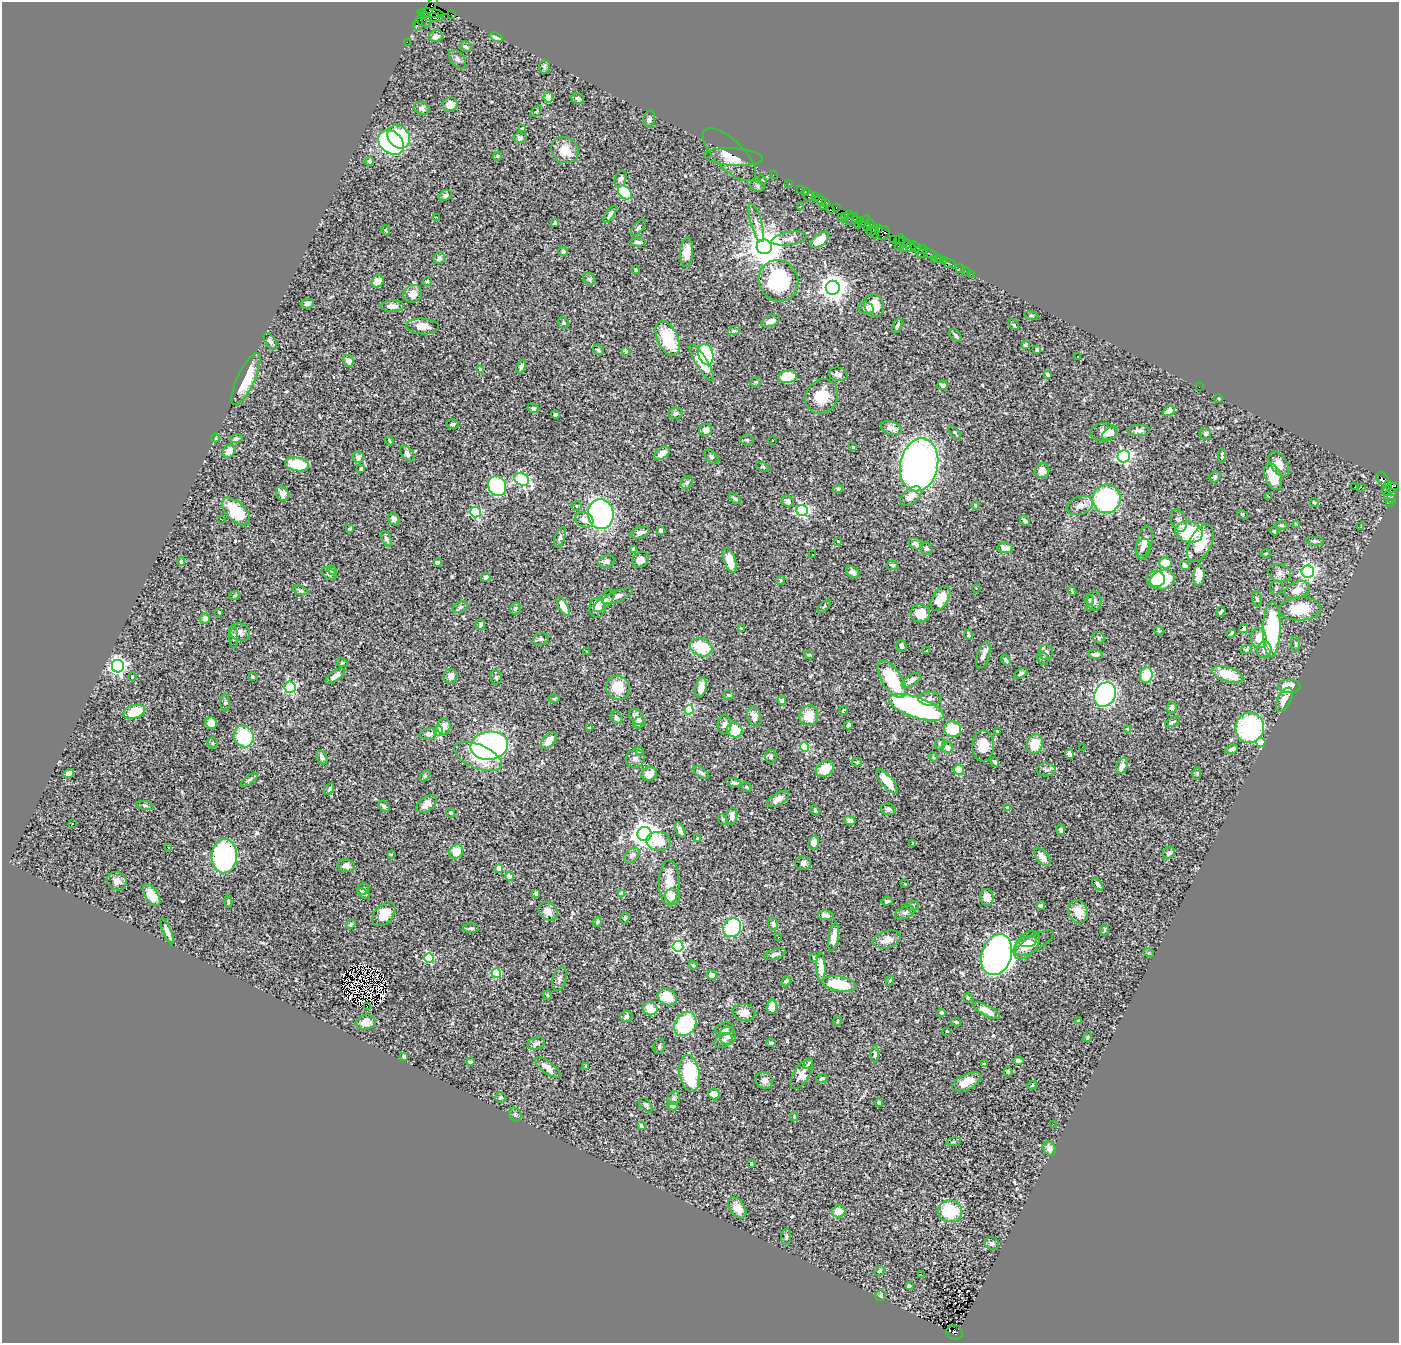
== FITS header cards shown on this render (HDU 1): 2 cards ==
NAXIS1  =                 1397
NAXIS2  =                 1341

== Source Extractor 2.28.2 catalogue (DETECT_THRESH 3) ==
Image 1397 x 1341 px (HDU 1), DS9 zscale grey, 1 PNG px = 1 image px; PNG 1401 x 1345 px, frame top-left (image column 1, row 1341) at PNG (2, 2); each listed source drawn as its Kron ellipse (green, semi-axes under 4 px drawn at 4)
Background 1.18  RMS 0.025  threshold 0.0751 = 3 sigma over >= 5 px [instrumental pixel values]
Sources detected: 552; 4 with non-positive FLUX_AUTO (blend fragments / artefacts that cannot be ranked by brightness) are neither listed nor drawn; of the other 548, the 500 brightest by FLUX_AUTO listed and drawn (48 fainter detections omitted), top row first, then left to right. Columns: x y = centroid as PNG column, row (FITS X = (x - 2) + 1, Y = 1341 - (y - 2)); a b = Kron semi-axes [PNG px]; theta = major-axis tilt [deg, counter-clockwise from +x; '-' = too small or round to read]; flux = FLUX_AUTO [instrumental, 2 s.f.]
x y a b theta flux
431 6 12 3 62 240
431 13 13 4 -7 730
451 14 2 2 - 27
432 17 11 3 -5 920
425 20 8 7 - 630
418 24 6 5 - 77
436 36 6 6 - 10
496 37 7 4 -23 7
407 42 2 2 - 15
466 46 6 5 - 4.4
458 59 11 6 -50 6.4
544 67 7 5 -89 3.8
548 97 5 4 - 19
578 99 6 5 - 4.3
450 105 7 7 - 22
422 108 8 6 -29 4.8
536 111 7 2 45 1.7
649 119 8 6 80 4.2
522 129 4 3 - 3.5
399 137 12 10 -51 120
520 138 6 5 - 4.1
391 142 14 11 -40 260
565 150 14 12 -35 28
729 155 35 14 -45 22
498 156 5 3 - 2.1
733 157 29 8 -4 1.6
370 161 4 4 - 3.4
773 175 2 2 - 15
621 179 9 5 68 4.3
762 180 5 4 - 1.8
789 183 3 2 - 35
757 186 7 5 -23 3
801 189 3 2 - 58
625 192 8 5 -45 85
805 192 3 2 - 40
445 195 7 5 30 6.4
809 196 6 3 39 120
815 197 2 2 - 27
820 200 5 3 - 70
825 203 3 2 - 19
800 206 3 2 - 1.6
823 206 2 2 - 31
836 207 3 2 - 39
830 210 3 3 - 80
610 214 10 4 57 6.5
849 215 3 2 - 28
845 216 3 2 - 36
436 217 2 2 - 31
841 218 2 2 - 26
852 219 7 5 35 240
860 220 4 3 - 74
864 221 7 3 53 180
857 222 6 3 -68 190
555 223 3 3 - 4.5
756 223 20 5 -74 9.1
870 224 6 3 -29 170
867 227 3 3 - 40
638 228 10 5 50 4.5
879 229 4 2 - 35
386 231 5 3 - 1.7
871 231 5 3 - 170
875 232 6 3 -89 71
883 233 7 7 - 300
789 239 18 6 9 8.6
893 239 2 2 - 35
820 240 11 6 39 33
899 240 6 3 50 66
903 240 3 3 - 77
638 242 8 4 -4 4.8
907 244 5 3 - 82
898 246 2 2 - 58
764 247 7 7 - 4500
915 247 6 3 -37 120
911 248 5 3 - 94
904 249 3 3 - 110
921 250 6 4 11 65
563 251 4 4 - 4.6
687 253 14 6 87 21
922 253 6 3 26 70
930 254 7 3 -27 76
439 258 6 5 - 7.9
939 258 4 3 - 110
934 259 2 2 - 12
943 260 3 2 - 32
949 263 6 3 -22 64
960 269 5 2 - 22
636 270 3 3 - 4.6
966 272 5 2 - 14
971 274 2 2 - 27
589 279 7 5 -44 3.3
377 281 6 5 - 18
427 281 4 4 - 1.9
779 281 21 19 -63 140
833 288 7 7 - 2000
413 294 9 8 - 14
307 304 6 5 - 6.5
874 305 11 9 -65 26
392 306 11 5 1 10
866 308 8 6 -10 6.1
1031 316 7 3 -8 2.1
770 321 9 5 21 7.6
563 323 6 5 - 2.6
1013 325 6 4 -46 2.3
423 326 16 8 -4 18
897 326 8 4 66 4.7
734 331 6 4 18 2.4
955 335 7 4 -52 3.5
668 338 19 10 -66 75
270 341 9 5 -58 4
1025 345 4 4 - 2.4
598 350 6 4 -45 2.3
1037 350 4 3 - 2.3
625 351 4 3 - 1.8
706 354 10 7 -72 180
1078 356 3 2 - 2.5
348 361 6 5 - 11
702 362 21 5 -59 38
521 366 7 4 67 4.1
480 369 4 4 - 10
838 374 9 6 -12 6.7
1048 374 3 3 - 5.1
788 377 9 6 10 61
246 379 28 8 65 55
756 382 6 4 20 2.2
942 386 5 4 - 6.4
1199 387 2 2 - 1.8
822 396 18 15 60 38
1219 398 3 3 - 2.3
533 408 6 4 -26 3.9
1169 411 6 4 30 11
676 413 7 5 10 3.5
555 415 4 3 - 3.7
453 424 6 4 1 2.4
891 428 11 6 -18 9.9
706 430 6 6 - 8.3
1139 430 11 5 1 5.5
955 432 8 3 -46 2.2
1104 432 13 9 5 18
1110 433 9 5 34 9
1205 434 6 6 - 3.3
216 438 4 3 - 1.6
236 439 6 4 20 3.6
747 440 6 5 - 3.5
772 440 3 3 - 4
389 441 4 3 - 2
853 447 3 3 - 2.8
229 451 7 6 - 18
662 453 9 5 36 11
407 454 9 5 -53 6.4
1222 455 7 3 89 3.4
1124 456 6 6 - 380
358 457 6 5 - 6.2
711 457 8 5 -45 3.3
297 464 12 6 -10 68
1279 464 14 8 -56 15
919 465 26 19 78 820
763 467 7 3 -24 2
361 469 4 3 - 2.7
1042 471 7 7 - 9.9
1215 477 6 5 - 3
1273 477 14 8 -68 36
522 479 7 6 - 240
1383 479 8 5 -57 110
687 482 7 5 60 4
1388 485 4 3 - 180
497 486 10 8 -60 210
1355 487 3 3 - 14
1361 487 2 2 - 460
838 489 5 4 - 3.8
1390 489 9 4 32 760
282 493 8 6 -58 11
1393 493 4 3 - 110
911 496 12 7 39 19
1269 496 3 2 - 1.9
1390 497 7 3 -51 150
735 499 6 3 -37 4
1107 499 14 14 - 310
788 501 6 5 - 6.4
1314 502 4 3 - 1.8
1389 502 4 3 - 77
975 505 4 3 - 1.6
576 506 5 5 - 2.3
1080 506 13 9 21 13
236 511 17 9 -44 55
802 511 6 5 - 290
476 512 5 5 - 170
601 514 15 13 -84 430
1243 515 6 3 -33 2
394 519 6 5 - 8.1
222 520 3 2 - 2.5
584 520 9 7 -24 11
1025 520 6 3 -44 4.5
1179 520 11 7 -71 7.9
1297 524 3 2 - 2.3
1281 525 6 4 -9 2.9
1361 527 3 2 - 2
350 528 4 3 - 1.9
661 530 4 4 - 10
1274 531 4 3 - 1.6
1189 532 14 10 -13 88
640 533 10 5 18 8.1
560 537 11 4 71 4
386 539 8 4 -66 5.9
838 541 4 3 - 2
1315 541 9 3 -5 3.6
1144 543 17 7 79 14
1200 543 20 11 63 45
916 544 7 5 -31 8
1005 548 8 5 -5 8.2
1143 548 9 6 65 6.8
926 549 6 6 - 3.9
633 550 3 3 - 8.2
1266 553 5 3 - 1.8
813 554 3 2 - 1.7
641 560 9 7 34 8.7
730 560 13 5 -71 30
181 561 4 4 - 2.7
438 562 4 4 - 3.1
606 562 8 6 18 4.8
1165 563 6 5 - 31
892 565 5 5 - 3.6
1185 566 5 4 - 11
332 570 5 4 - 2
1308 571 6 6 - 580
852 572 7 5 -38 9.7
1280 573 11 8 -19 8.1
329 574 8 5 -31 3.6
1199 575 11 5 83 15
486 577 5 4 - 4.2
1156 579 9 8 - 30
780 580 4 4 - 1.8
1163 580 13 10 18 92
1276 588 7 6 - 4
976 589 3 2 - 3
300 590 7 3 -18 2.7
1297 590 13 8 19 17
1072 591 5 2 - 1.9
234 596 5 4 - 2.1
617 596 16 5 22 9.1
941 598 14 7 58 32
1257 599 8 4 -74 3
1089 600 6 4 -61 2.5
605 601 14 6 49 7.5
1094 601 9 7 -88 5.6
563 606 11 4 -62 14
824 606 8 3 45 2.2
461 607 8 5 26 3.6
597 608 10 7 89 21
1089 608 3 2 - 1.7
515 609 6 5 - 2.8
1300 609 21 11 3 47
219 612 3 3 - 1.6
1221 612 5 2 - 3
920 613 9 9 - 28
205 618 5 5 - 8.1
480 625 5 4 - 5.2
741 628 4 3 - 1.7
1244 629 5 4 - 2.7
1272 629 27 9 89 180
1159 631 5 3 - 2
239 632 11 8 -16 8.8
1231 633 5 2 - 2.4
969 635 5 3 - 2.2
234 637 10 4 87 3.5
1099 638 6 5 - 2.7
1259 638 10 8 -83 22
541 639 8 6 14 3.4
1295 644 8 4 -82 2.7
901 646 6 5 - 3.8
701 647 11 8 -23 65
1246 649 6 4 20 2.1
1264 650 8 7 - 7.5
586 651 3 3 - 4.6
927 651 3 2 - 2
1046 653 7 6 - 6.3
809 655 5 3 - 2.1
983 655 14 6 72 7.8
1096 655 7 4 -7 6.4
1043 658 7 5 -68 2.7
1006 660 6 3 -54 3.1
342 663 6 3 -18 1.7
118 666 6 6 - 600
1021 673 7 4 34 3
1228 674 16 7 -17 48
1146 675 8 6 75 57
335 676 11 5 35 9.4
451 676 7 7 - 9.1
132 677 4 3 - 1.9
252 677 3 3 - 3.9
496 677 7 5 -74 3.6
892 679 21 9 -57 89
911 680 11 5 33 7
1289 686 11 7 0 38
290 687 5 5 - 200
701 687 10 5 77 14
618 688 12 11 - 33
1105 694 13 10 60 480
729 695 5 4 - 2.1
554 699 6 4 1 1.9
930 699 12 7 -2 7.4
782 700 4 4 - 14
1284 700 13 6 62 14
225 702 8 4 89 2.7
916 707 29 10 -19 400
1172 708 6 4 81 5.4
689 710 5 4 - 120
843 710 5 3 - 1.9
134 712 11 6 16 49
809 716 10 9 - 32
637 717 9 6 -49 11
754 717 10 6 -78 13
617 718 7 5 -58 6.4
639 722 7 5 40 6.5
1172 722 8 3 26 2.3
211 723 6 5 - 21
725 725 9 7 87 8.1
848 725 5 4 - 5.9
444 726 8 6 85 10
589 728 3 3 - 2
1250 728 15 14 - 180
953 729 8 8 - 62
1128 729 4 3 - 1.7
735 730 8 7 - 40
439 731 5 4 - 110
998 731 3 3 - 1.8
428 734 9 6 10 7.7
244 736 11 9 -71 96
549 740 10 5 47 21
1261 742 4 4 - 49
212 743 5 5 - 2.6
940 744 6 5 - 5.8
1035 744 10 8 70 33
489 746 19 14 7 430
983 746 15 11 90 28
804 747 5 4 - 95
947 747 6 5 - 11
1082 747 2 2 - 2.2
1232 749 7 4 16 5.3
639 750 4 3 - 6.2
1069 754 5 4 - 6.6
478 756 25 11 -23 49
771 756 7 5 -87 5
322 757 7 5 -63 5.7
933 757 5 4 - 1.7
635 759 9 9 - 6.8
857 762 5 4 - 1.9
995 762 5 4 - 3.9
1122 766 8 5 67 13
825 769 10 7 37 36
959 770 5 5 - 28
1046 770 9 6 -1 5.4
69 773 5 4 - 11
701 773 9 4 -34 4.2
1197 773 6 4 81 1.9
649 774 8 7 - 13
425 776 6 4 45 2.1
249 780 9 4 36 3.8
887 782 15 6 -51 34
734 783 8 4 -9 5.1
747 787 5 4 - 2.8
329 789 6 3 60 2.5
778 799 12 6 31 13
427 804 11 7 36 13
145 805 8 3 -11 2.6
384 806 6 4 -34 3.5
1008 808 3 3 - 6.9
888 809 7 5 -15 5.2
815 811 5 3 - 2.2
451 813 4 4 - 3.4
732 816 9 5 84 10
722 819 5 3 - 1.6
850 821 6 4 -23 6.8
73 824 3 3 - 5.6
680 830 8 4 -67 5.6
1061 830 5 4 - 4.6
645 834 7 7 - 1900
698 839 4 4 - 3
658 841 12 9 -5 38
814 843 7 5 74 13
913 844 3 2 - 1.7
168 848 3 2 - 3.6
456 851 7 6 - 26
1169 853 6 5 - 4.7
391 855 4 3 - 2
224 856 17 12 87 310
632 856 9 6 44 6.4
1042 857 11 6 -53 14
803 863 8 6 5 5.7
346 866 9 6 -7 10
499 869 4 4 - 20
509 876 4 4 - 25
117 881 10 9 - 9.8
669 882 22 10 89 27
905 884 3 3 - 1.7
1098 884 7 4 -51 3.9
363 889 6 5 - 3
536 893 4 3 - 3.6
363 894 7 4 -34 4.2
621 894 4 4 - 16
152 895 13 6 -56 26
673 896 8 7 - 19
987 897 8 6 -77 18
228 901 6 4 -84 2.2
887 901 5 4 - 3.5
912 905 6 5 - 3
1041 906 4 3 - 3.6
548 911 10 8 -43 12
905 912 10 6 25 4.6
1078 912 12 9 -68 23
384 914 14 9 47 24
826 915 7 4 -5 12
625 918 6 4 73 2.8
597 922 5 4 - 3.4
351 924 5 4 - 2.9
773 924 6 5 - 6.1
471 928 8 5 1 3.2
732 928 9 8 - 130
1105 930 6 3 71 1.7
167 931 14 4 -67 10
778 937 3 2 - 2.1
833 937 14 5 81 14
887 939 14 8 18 14
1028 942 9 5 9 8.4
1034 943 21 8 30 13
1027 945 16 10 49 24
678 946 5 5 - 210
1149 953 5 3 - 1.7
775 954 11 5 19 5
997 955 21 15 71 1100
429 958 5 5 - 120
813 958 4 2 - 1.8
693 965 4 4 - 2.7
821 967 14 4 -88 23
496 973 5 4 - 80
712 975 5 4 - 16
559 979 12 7 74 6.6
786 981 5 4 - 4.2
890 981 5 4 - 2
839 984 17 7 -9 69
548 995 4 3 - 2.2
667 997 10 8 -29 41
968 998 4 4 - 2
367 1006 2 2 - 71
772 1007 7 5 85 15
650 1009 7 6 - 28
987 1011 15 5 -29 17
744 1012 11 8 -9 16
941 1013 4 3 - 4.1
626 1017 6 5 - 4.9
838 1021 5 3 - 1.8
1078 1021 3 3 - 2.2
365 1022 10 7 15 18
956 1022 5 3 - 2.7
685 1024 13 10 55 130
724 1029 9 6 15 7
947 1031 3 3 - 2.3
727 1036 9 8 - 8.1
1087 1037 5 4 - 2.2
723 1040 9 6 33 5.6
536 1043 9 6 18 7.1
771 1043 4 3 - 2.9
659 1046 8 5 81 3.7
875 1054 8 3 89 3.6
404 1056 3 3 - 12
1019 1061 5 3 - 4.6
470 1062 4 3 - 2.1
808 1064 6 3 53 5.6
984 1064 4 3 - 2.7
586 1067 3 3 - 3.8
548 1068 15 6 -37 14
1008 1072 4 3 - 3.6
689 1073 18 10 -82 110
802 1074 17 7 58 26
822 1078 6 4 23 3.3
764 1080 9 7 -27 8.7
967 1082 16 7 25 26
1032 1085 5 4 - 2.1
714 1094 6 5 - 14
500 1097 5 5 - 3
674 1098 7 6 - 4
879 1103 4 3 - 2.6
646 1105 8 5 -49 4.2
673 1106 5 4 - 4.1
515 1114 7 5 -58 3.4
794 1116 4 4 - 1.8
1053 1124 2 2 - 3.8
641 1126 4 3 - 2.7
954 1142 7 3 8 2
1049 1148 7 6 - 8.4
751 1164 3 2 - 1.6
737 1208 12 7 -54 20
838 1211 7 6 - 22
950 1211 12 11 - 69
786 1237 8 5 89 3
992 1243 7 6 - 5.3
880 1271 5 4 - 2.2
921 1274 3 2 - 2.1
909 1286 3 3 - 2.4
881 1296 5 5 - 3.5
955 1332 8 7 - 460
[48 fainter detections neither listed nor drawn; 4 non-positive-flux detections neither listed nor drawn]